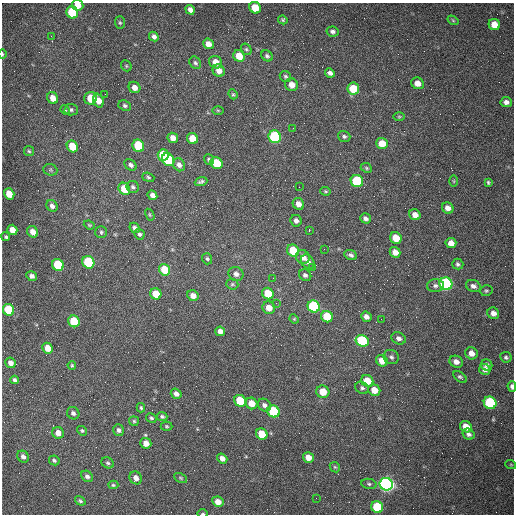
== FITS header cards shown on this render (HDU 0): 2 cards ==
NAXIS1  =                  512 /fastest changing axis
NAXIS2  =                  512 /next to fastest changing axis

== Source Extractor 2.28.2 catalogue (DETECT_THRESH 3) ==
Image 512 x 512 px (HDU 0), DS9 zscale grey, 1 PNG px = 1 image px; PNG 516 x 516 px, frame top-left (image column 1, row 512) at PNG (2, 3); each listed source drawn as its Kron ellipse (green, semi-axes under 4 px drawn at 4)
Background 1470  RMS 22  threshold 66.3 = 3 sigma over >= 5 px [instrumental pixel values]
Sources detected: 173; all 173 listed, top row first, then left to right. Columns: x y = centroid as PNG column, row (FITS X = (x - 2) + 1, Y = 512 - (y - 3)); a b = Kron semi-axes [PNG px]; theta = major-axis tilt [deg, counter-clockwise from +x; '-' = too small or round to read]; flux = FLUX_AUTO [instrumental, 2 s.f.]
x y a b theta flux
78 5 6 5 - 14000
255 8 6 5 - 31000
190 10 5 4 - 6500
72 12 6 6 - 91000
283 20 5 4 - 1900
453 20 6 4 -31 1700
120 23 6 5 - 2400
494 24 6 5 - 18000
332 31 6 5 - 4100
51 36 3 2 - 1500
154 37 5 4 - 4600
208 44 5 5 - 11000
246 49 6 5 - 2400
2 54 5 2 - 1600
239 56 6 5 - 22000
267 56 6 5 - 3100
216 62 7 6 - 14000
195 63 6 5 - 3100
126 66 6 5 - 1900
219 71 6 5 - 10000
330 73 5 4 - 4900
285 76 6 5 - 2500
418 83 6 5 - 12000
292 85 6 6 - 13000
134 87 6 5 - 9000
353 89 6 6 - 40000
105 94 2 2 - 570
233 94 5 4 - 2000
53 98 6 5 - 14000
91 98 6 6 - 35000
98 101 7 5 -70 15000
506 102 5 5 - 6400
125 106 6 5 - 3300
65 110 5 4 - 1700
71 110 6 6 - 3300
218 110 5 3 - 1600
399 117 6 4 0 1900
293 128 2 2 - 730
344 136 6 5 - 3100
275 137 6 6 - 150000
173 138 5 5 - 11000
192 138 6 5 - 22000
382 143 6 5 - 21000
72 146 6 5 - 33000
138 146 6 5 - 67000
29 151 5 5 - 2300
163 155 6 5 - 44000
209 159 5 5 - 2600
168 160 7 5 -52 110000
217 163 6 5 - 50000
131 165 7 5 -37 4400
179 165 7 5 -51 6000
366 168 6 4 -24 2100
50 170 7 5 -19 2800
148 177 6 4 -20 2200
357 181 6 6 - 110000
454 181 5 3 - 1400
201 182 6 4 20 3300
488 182 4 3 - 2300
133 187 6 6 - 3800
299 187 2 2 - 1000
124 189 6 5 - 33000
326 191 5 4 - 1700
9 194 6 5 - 21000
152 195 5 4 - 8300
298 204 6 5 - 9100
52 206 6 5 - 6200
448 208 6 5 - 9600
150 215 6 4 -59 1800
415 215 6 5 - 11000
365 218 5 5 - 4900
296 221 6 5 - 5100
89 225 6 4 -21 1700
135 228 6 4 -46 5300
12 230 5 5 - 15000
309 231 3 2 - 2800
33 232 6 5 - 11000
101 232 6 6 - 2600
139 234 5 5 - 3100
6 237 4 4 - 2500
396 238 6 5 - 26000
451 243 5 5 - 11000
324 249 2 2 - 730
293 251 6 5 - 43000
395 252 5 5 - 11000
351 255 7 4 -23 4000
303 257 7 6 - 12000
207 259 6 5 - 2500
88 262 6 5 - 98000
308 262 8 6 -54 5800
458 264 6 5 - 3000
58 265 6 5 - 83000
312 268 2 2 - 900
164 270 6 5 - 37000
236 274 7 7 - 6200
305 275 6 5 - 4000
32 276 5 5 - 5300
273 278 2 2 - 780
232 284 6 5 - 2500
446 284 6 6 - 280000
435 286 8 6 4 4700
473 286 7 6 - 6400
486 291 6 5 - 2500
268 293 6 5 - 40000
156 294 6 5 - 32000
193 296 6 5 - 11000
276 303 3 3 - 1400
314 307 6 6 - 200000
269 308 6 6 - 17000
8 310 6 5 - 64000
493 313 6 5 - 8700
327 317 6 5 - 50000
366 317 5 5 - 6300
294 319 4 4 - 1600
381 319 2 2 - 830
74 321 6 5 - 54000
220 331 5 4 - 7600
398 338 7 6 - 5100
362 341 7 5 -31 110000
48 348 5 5 - 17000
471 353 6 6 - 11000
391 357 8 7 - 4100
506 357 6 5 - 3000
382 361 6 5 - 15000
456 362 7 6 - 8500
10 363 5 5 - 7300
72 365 4 3 - 1800
487 365 6 5 - 4700
485 369 6 5 - 7200
460 377 7 4 -39 3000
15 380 4 3 - 3500
367 381 6 5 - 26000
512 386 5 4 - 5300
362 388 7 5 -31 3500
374 390 6 5 - 16000
323 392 6 6 - 22000
176 394 5 4 - 6000
240 401 6 5 - 49000
251 403 6 5 - 17000
490 403 6 6 - 170000
264 405 7 6 - 4900
141 408 4 3 - 2000
273 411 6 5 - 100000
73 413 6 6 - 4500
162 416 5 4 - 2600
151 418 5 4 - 2400
134 421 5 4 - 2100
166 426 6 4 -2 2000
466 427 6 5 - 20000
118 430 6 5 - 4400
82 431 5 4 - 1900
58 433 6 5 - 11000
262 434 6 5 - 28000
469 434 6 5 - 4600
146 443 5 5 - 12000
23 457 6 5 - 5300
308 457 5 5 - 13000
222 458 5 4 - 8000
54 460 5 5 - 3000
108 463 6 5 - 3000
511 465 5 3 - 1300
335 467 6 4 -44 2100
87 476 6 5 - 4900
136 478 7 6 - 8800
180 478 7 4 -28 2000
369 484 7 5 -10 2800
386 484 7 6 - 710000
113 485 5 4 - 2100
316 498 2 2 - 3600
80 501 6 4 -36 2700
218 502 6 5 - 13000
377 507 6 5 - 91000
203 514 5 3 - 1600
At the frame edge (FLAGS 8, measured only in part): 4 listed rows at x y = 78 5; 2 54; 512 386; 203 514